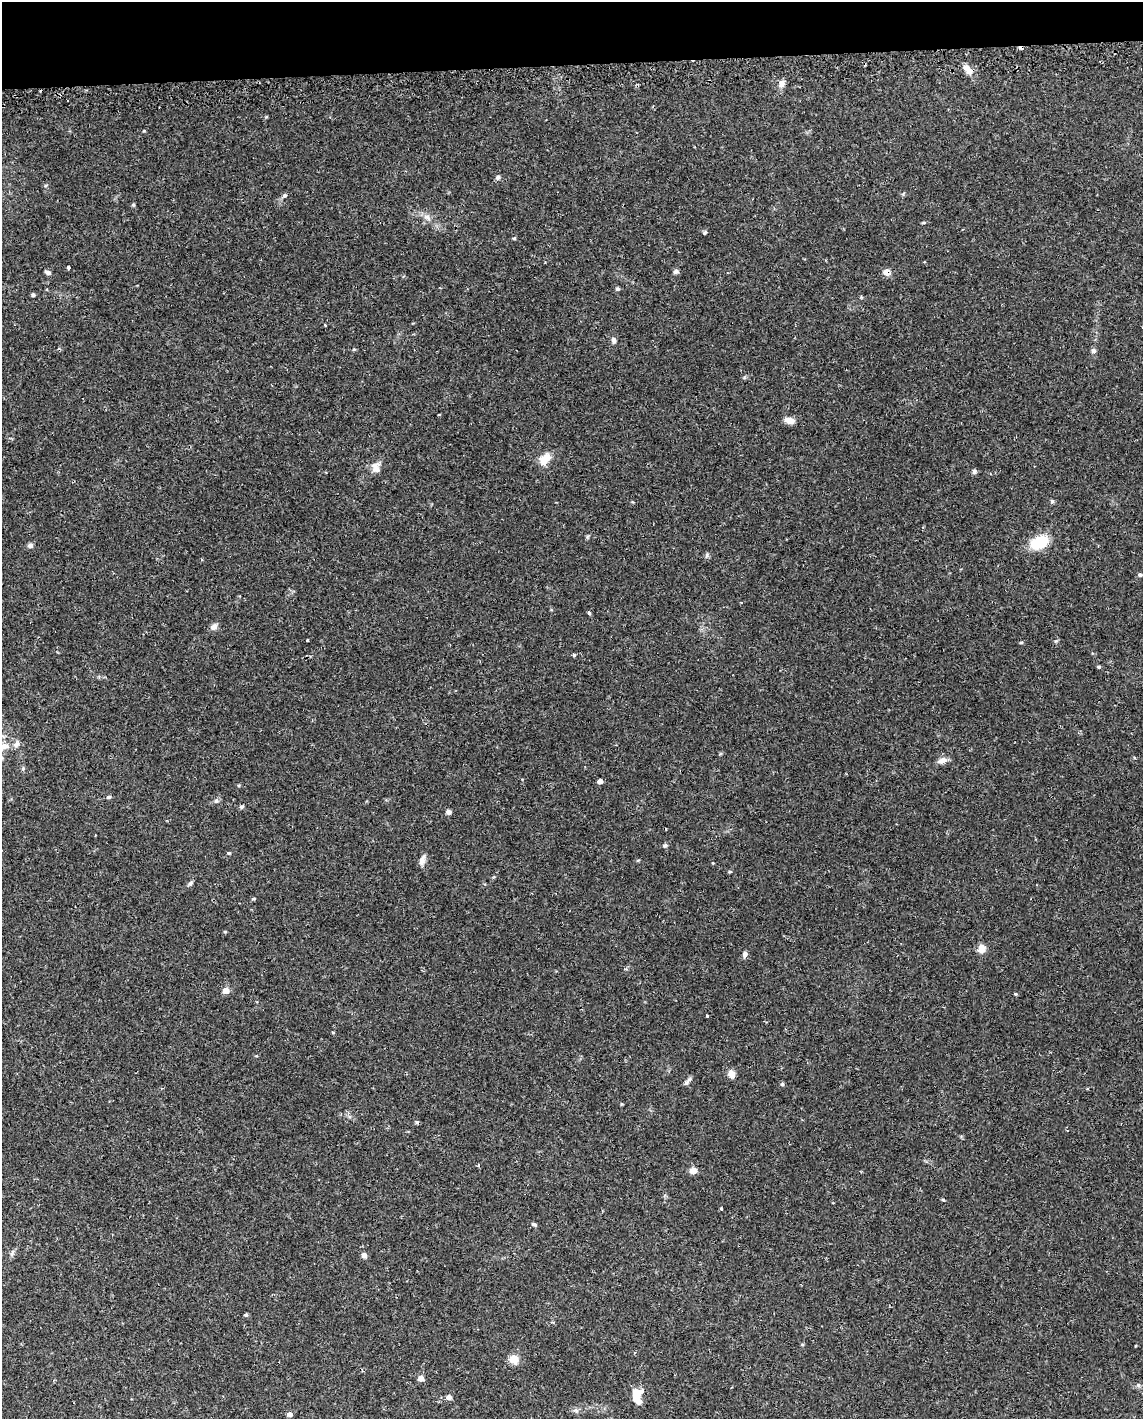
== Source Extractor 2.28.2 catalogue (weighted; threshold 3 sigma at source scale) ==
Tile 3 of 4 x 3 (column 3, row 1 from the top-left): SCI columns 2300-3440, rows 2917-4333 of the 4619 x 4388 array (HDU 1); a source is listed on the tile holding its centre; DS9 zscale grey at full resolution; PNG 1145 x 1421 px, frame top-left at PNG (2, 2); no overlay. Shown black and unused: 4% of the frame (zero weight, under 2 of 3 exposures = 3% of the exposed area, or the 3 px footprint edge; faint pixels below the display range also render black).
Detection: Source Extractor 2.28.2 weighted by HDU 2 'WHT'; one run over the whole footprint, this tile lists its part. Background 0.029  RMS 0.003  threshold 0.0137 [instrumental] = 3 sigma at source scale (4.5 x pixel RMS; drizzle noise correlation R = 1.50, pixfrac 1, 0.0396/0.0396 arcsec/px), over >= 5 px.
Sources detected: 71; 4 cosmic-ray / hot-pixel residue — not listed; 2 inside a brighter listed object's ellipse — not listed separately; the other 65 listed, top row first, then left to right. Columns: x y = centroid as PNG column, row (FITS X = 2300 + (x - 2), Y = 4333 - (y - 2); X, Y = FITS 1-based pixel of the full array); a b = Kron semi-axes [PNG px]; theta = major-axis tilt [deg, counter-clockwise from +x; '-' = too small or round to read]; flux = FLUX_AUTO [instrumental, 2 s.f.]
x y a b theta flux
967 69 17 7 -52 2.4
782 84 10 7 54 1.6
498 177 6 5 - 0.79
285 196 7 5 34 0.55
133 205 5 4 - 0.36
427 217 10 6 -30 1.4
705 233 5 4 - 0.64
514 238 5 4 - 0.33
68 268 4 3 - 1.9
676 271 6 6 - 0.85
48 272 7 4 -19 0.84
887 272 7 6 - 2.4
617 289 6 5 - 0.49
33 295 4 4 - 0.58
613 340 8 6 -75 0.78
354 349 5 3 - 0.3
1094 351 7 6 - 0.74
790 420 12 7 -15 2.3
545 459 18 11 48 3.5
376 468 15 11 -74 2.2
974 471 6 5 - 0.77
1052 501 5 5 - 0.48
1039 543 19 13 23 9.6
30 546 6 5 - 1
707 555 6 4 72 0.48
1140 575 6 5 - 0.51
741 603 3 3 - 0.24
589 613 4 3 - 1
214 627 8 7 - 1.5
307 640 3 2 - 0.28
1056 641 5 5 - 0.37
1021 642 5 3 - 0.31
574 655 4 3 - 0.53
2 747 27 12 27 6
942 760 13 7 16 1.7
600 781 5 5 - 1.1
108 797 7 4 25 0.46
216 801 7 5 88 0.66
241 807 6 4 45 0.44
448 812 6 5 - 1
665 845 6 5 - 0.64
229 853 5 4 - 0.37
422 860 13 7 72 1.6
190 883 7 5 46 0.58
254 899 6 3 8 0.34
981 949 6 5 - 4.6
745 954 7 6 - 0.86
226 991 6 5 - 2.5
1016 994 5 3 - 0.29
707 1015 3 3 - 1
731 1074 10 8 -72 1.7
689 1079 10 5 64 0.86
782 1084 5 5 - 0.45
693 1170 9 7 11 1.7
721 1209 3 3 - 0.42
535 1225 6 4 -43 0.51
364 1255 6 6 - 1.2
246 1315 5 4 - 0.47
514 1359 9 9 - 3.5
421 1378 6 6 - 1.9
1138 1385 6 5 - 0.54
636 1395 16 10 84 4.8
449 1397 6 6 - 1.1
576 1410 8 5 -8 0.78
290 1414 7 6 - 0.92
Overlapping masked pixels (flux is a lower limit): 1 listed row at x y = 887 272
Isophote crosses this tile's border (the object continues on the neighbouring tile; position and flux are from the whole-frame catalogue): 1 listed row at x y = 2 747
Unlisted compact peaks at least as high as the median listed source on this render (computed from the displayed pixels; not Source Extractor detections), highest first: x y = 144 131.